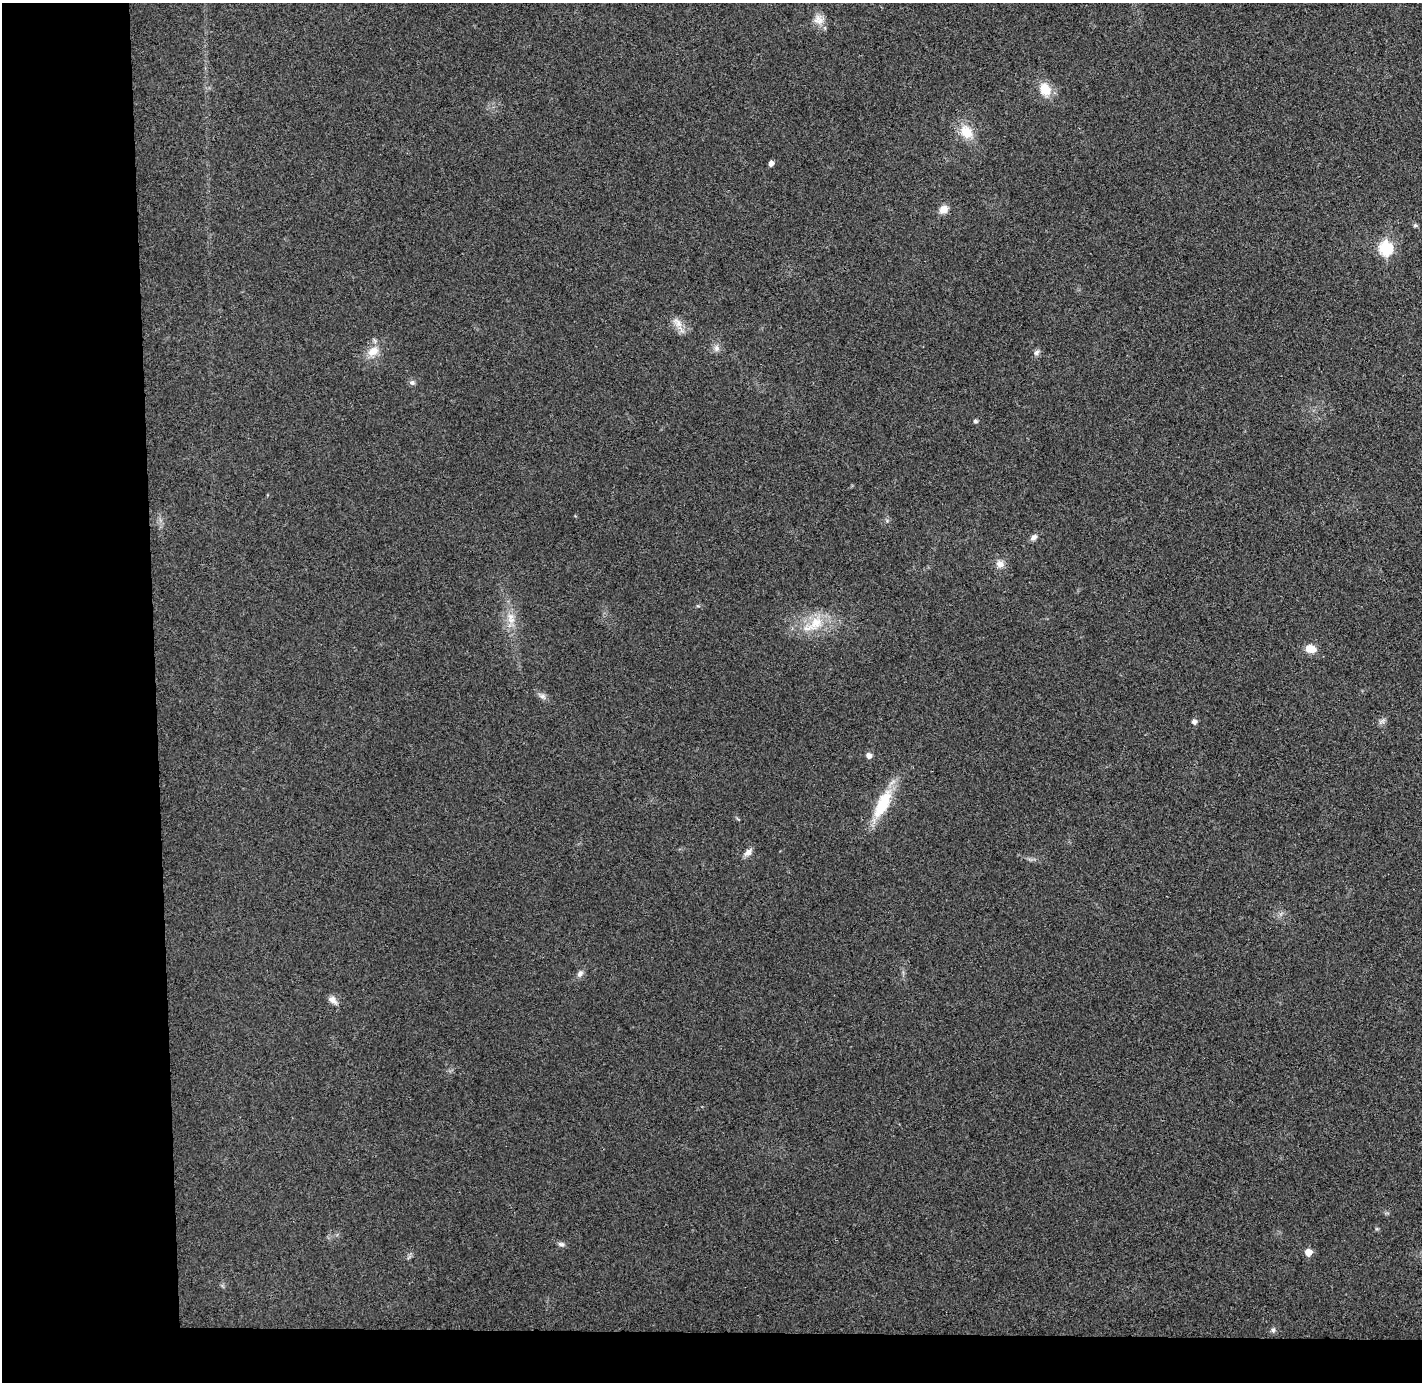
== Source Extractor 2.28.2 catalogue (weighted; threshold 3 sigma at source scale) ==
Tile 7 of 3 x 3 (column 1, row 3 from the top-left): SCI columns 58-1477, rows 82-1461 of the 4375 x 4313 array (HDU 1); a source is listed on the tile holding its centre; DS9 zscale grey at full resolution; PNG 1424 x 1384 px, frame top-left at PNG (2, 3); no overlay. Shown black and unused: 14% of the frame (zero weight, under 3 of 4 exposures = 6% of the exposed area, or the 3 px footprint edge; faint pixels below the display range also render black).
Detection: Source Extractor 2.28.2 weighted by HDU 2 'WHT'; one run over the whole footprint, this tile lists its part. Background 0.0292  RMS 0.0065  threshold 0.0293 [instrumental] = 3 sigma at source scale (4.5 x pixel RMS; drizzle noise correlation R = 1.50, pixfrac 1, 0.05/0.05 arcsec/px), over >= 5 px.
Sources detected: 29; all 29 listed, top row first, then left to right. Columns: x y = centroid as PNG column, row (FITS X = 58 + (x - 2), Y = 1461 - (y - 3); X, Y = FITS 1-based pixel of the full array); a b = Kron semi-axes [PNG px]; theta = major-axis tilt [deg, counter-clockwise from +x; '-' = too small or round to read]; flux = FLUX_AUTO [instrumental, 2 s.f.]
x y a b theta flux
818 20 14 12 -86 6
1045 89 18 14 -64 10
966 132 18 13 -57 12
771 163 5 4 - 3
944 209 9 8 - 5.8
1415 225 5 5 - 1.1
1386 248 7 7 - 48
678 323 19 7 -45 5.4
716 348 9 7 -67 2.6
373 351 15 11 30 7.9
1036 352 9 6 50 2
412 382 8 6 -76 1.6
975 421 6 4 -16 1.1
1033 537 9 6 31 2.5
1000 564 10 9 - 3.9
511 620 9 8 - 4.2
816 623 23 14 45 15
1310 649 10 8 -8 7.7
542 696 8 6 -34 2.1
1194 721 5 5 - 2.6
1383 721 10 3 21 1.3
869 756 6 5 - 3.3
882 804 39 14 63 25
748 852 13 7 45 3.1
580 974 9 7 52 2.4
333 1000 13 7 -40 3.4
561 1244 9 5 -15 1.7
1308 1252 5 5 - 8.4
1273 1330 6 6 - 1.3